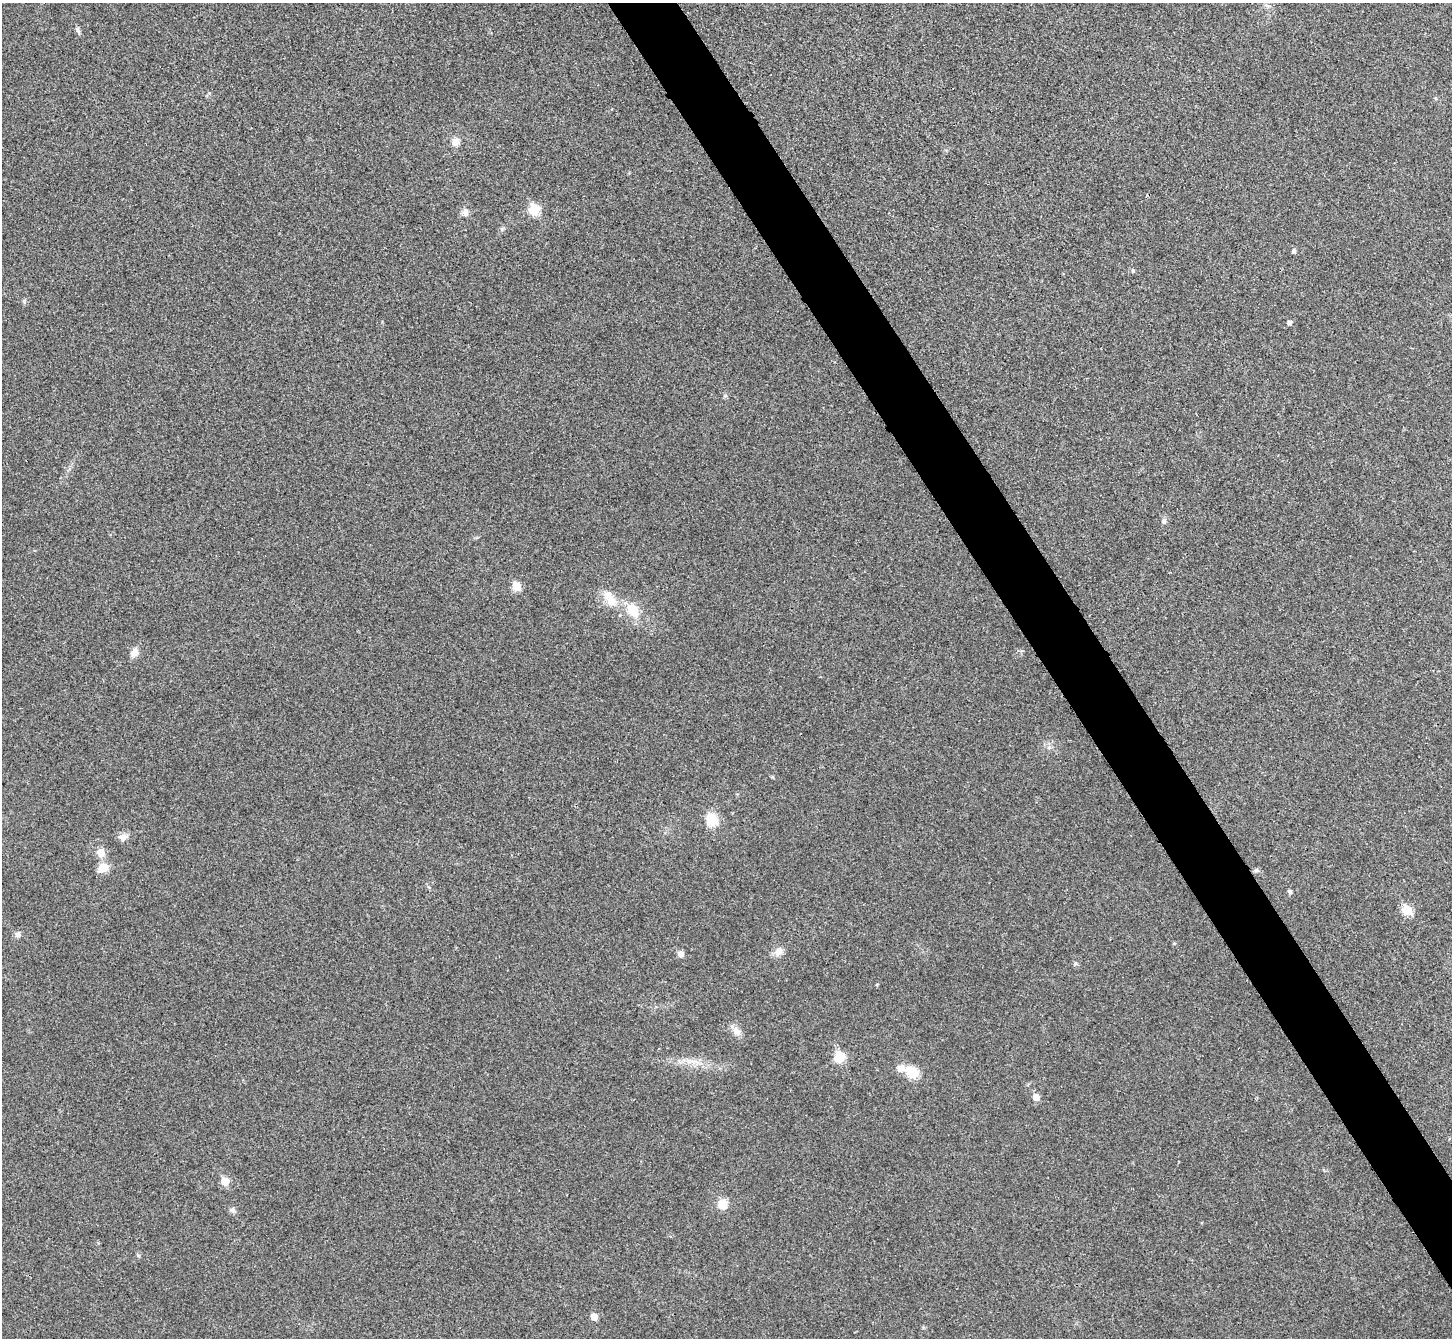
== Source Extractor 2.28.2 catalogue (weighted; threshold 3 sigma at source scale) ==
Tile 6 of 4 x 4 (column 2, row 2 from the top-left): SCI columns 1457-2906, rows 2836-4171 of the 5814 x 5807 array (HDU 1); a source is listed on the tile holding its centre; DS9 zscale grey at full resolution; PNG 1454 x 1340 px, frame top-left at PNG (2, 3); no overlay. Shown black and unused: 4% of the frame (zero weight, under 3 of 4 exposures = <1% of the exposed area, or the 3 px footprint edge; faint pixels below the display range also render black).
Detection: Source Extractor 2.28.2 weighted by HDU 2 'WHT'; one run over the whole footprint, this tile lists its part. Background 0.0326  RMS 0.0062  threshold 0.0279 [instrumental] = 3 sigma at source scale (4.5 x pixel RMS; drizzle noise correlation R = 1.50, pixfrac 1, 0.05/0.05 arcsec/px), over >= 5 px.
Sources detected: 39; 1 inside a brighter listed object's ellipse — not listed separately; the other 38 listed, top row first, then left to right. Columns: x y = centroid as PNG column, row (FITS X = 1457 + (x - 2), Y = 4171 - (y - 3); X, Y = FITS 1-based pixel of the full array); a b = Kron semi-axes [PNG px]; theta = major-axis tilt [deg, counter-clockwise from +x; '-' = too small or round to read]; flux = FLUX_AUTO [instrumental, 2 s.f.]
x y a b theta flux
1267 5 7 4 -4 1.3
78 30 12 4 -71 1.4
455 142 9 8 - 5
534 210 6 6 - 34
465 212 10 7 -87 3.1
502 229 6 5 - 1.1
1294 251 5 5 - 1.7
1133 271 5 4 - 0.81
1289 322 6 5 - 1.9
1164 521 8 6 64 1.9
516 586 6 6 - 15
611 601 17 13 -30 9.1
633 610 16 11 -60 15
134 653 11 9 69 4.3
1049 747 7 4 1 1.3
712 819 14 11 -63 13
123 837 12 10 4 3.6
101 852 9 9 - 6.2
103 868 12 8 20 8.7
1256 870 7 5 42 1.1
1290 891 6 5 - 1.2
1407 910 6 5 - 24
18 934 8 7 - 2.2
1174 943 5 3 - 0.63
778 951 12 10 52 4.5
680 954 5 5 - 4.6
877 984 5 3 - 0.5
737 1031 15 9 -49 4.3
839 1057 7 6 - 31
696 1062 16 5 -15 4.4
901 1068 10 9 - 4.6
912 1072 13 10 -35 14
1036 1097 5 5 - 7.4
225 1181 5 5 - 15
722 1204 11 10 - 8.6
232 1210 9 7 -71 1.8
138 1255 6 5 - 0.93
594 1317 5 5 - 7.7
Unlisted compact peaks at least as high as the median listed source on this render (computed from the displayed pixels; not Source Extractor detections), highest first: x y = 1075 963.